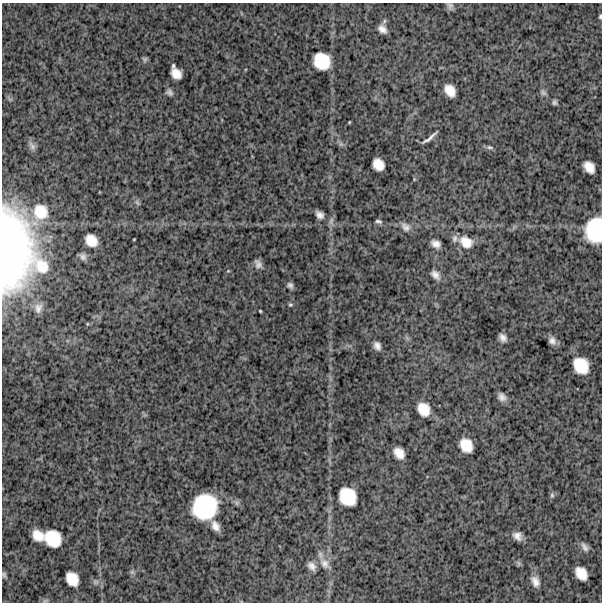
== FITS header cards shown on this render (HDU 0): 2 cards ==
NAXIS1  =                  600
NAXIS2  =                  600

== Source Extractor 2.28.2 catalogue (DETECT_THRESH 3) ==
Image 600 x 600 px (HDU 0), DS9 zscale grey, 1 PNG px = 1 image px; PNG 604 x 604 px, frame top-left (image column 1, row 600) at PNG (2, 3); no overlay
Background 1570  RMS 280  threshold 844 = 3 sigma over >= 5 px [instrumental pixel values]
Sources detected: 61; all 61 listed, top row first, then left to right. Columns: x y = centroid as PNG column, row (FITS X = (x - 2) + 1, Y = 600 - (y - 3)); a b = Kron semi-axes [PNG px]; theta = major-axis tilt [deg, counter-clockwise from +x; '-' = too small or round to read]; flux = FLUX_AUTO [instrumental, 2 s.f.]
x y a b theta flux
450 6 10 8 -61 6.4e+04
600 17 5 3 - 2.5e+04
382 29 8 6 -44 1.1e+05
145 59 7 6 - 3.7e+04
322 61 16 14 -46 5.1e+05
176 74 10 8 -46 2.1e+05
450 91 12 8 -54 2.2e+05
169 92 9 7 -38 5.9e+04
543 93 9 6 -50 5.3e+04
554 102 5 4 - 4.4e+04
349 122 3 2 - 1.4e+04
430 138 21 3 39 7.9e+04
341 144 6 6 - 4.3e+04
32 146 13 7 -59 7.8e+04
490 147 9 5 -5 4.5e+04
378 164 11 9 -55 2.3e+05
589 167 12 8 -50 2.1e+05
137 202 9 5 -63 4.5e+04
40 212 24 22 -64 6.1e+05
319 215 10 8 -39 9.5e+04
378 221 8 4 -14 4.0e+04
406 227 14 10 -34 1.3e+05
594 230 23 15 85 8.7e+05
455 238 11 7 88 7.5e+04
134 239 3 2 - 1.4e+04
91 240 12 10 -49 2.5e+05
466 242 17 14 -30 2.8e+05
436 244 9 6 -30 1.2e+05
14 250 80 33 -89 4.7e+06
83 257 9 7 -54 7.3e+04
258 264 10 6 -65 9.0e+04
42 266 27 19 -52 4.8e+05
435 275 12 7 -45 1.1e+05
290 285 6 5 - 5.5e+04
290 305 6 4 1 2.7e+04
38 308 13 9 77 1.1e+05
260 311 3 2 - 1.8e+04
503 338 8 6 -48 9.4e+04
552 341 7 6 - 8.8e+04
377 346 8 6 -64 9.5e+04
581 366 15 13 -54 4.5e+05
502 397 8 6 -51 9.5e+04
424 409 14 12 -61 2.9e+05
466 445 13 10 -61 3.1e+05
399 453 11 8 -51 2.0e+05
552 495 8 5 81 3.7e+04
347 497 17 14 -53 5.3e+05
205 507 23 22 - 1.3e+06
215 526 10 6 -59 1.5e+05
38 536 11 9 -42 2.6e+05
517 536 11 8 -35 1.3e+05
53 538 16 14 -43 5.3e+05
584 547 13 7 -56 8.6e+04
325 564 19 11 -51 2.0e+05
312 566 12 8 -55 1.1e+05
132 572 7 5 -44 4.0e+04
581 573 13 9 -55 2.7e+05
4 575 8 5 -71 4.3e+04
72 579 13 10 -58 3.0e+05
535 581 13 9 -66 1.5e+05
45 601 9 4 1 3.8e+04
At the frame edge (FLAGS 8, measured only in part): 4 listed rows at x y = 600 17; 594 230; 14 250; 4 575